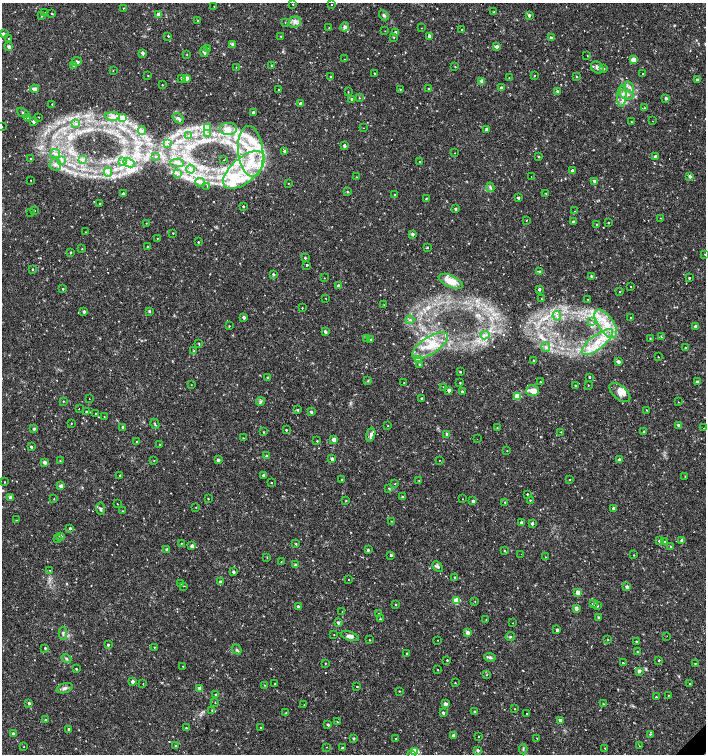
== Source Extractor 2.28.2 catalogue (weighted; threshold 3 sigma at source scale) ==
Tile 6 of 4 x 4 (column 2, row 2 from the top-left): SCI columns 1620-3027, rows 3008-4510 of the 5991 x 6017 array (HDU 1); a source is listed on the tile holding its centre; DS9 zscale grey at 2 x 2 block average (1 PNG px = mean of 2 x 2 image px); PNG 708 x 756 px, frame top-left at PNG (2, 3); each listed source drawn as its Kron ellipse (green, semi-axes under 4 px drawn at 4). Shown black and unused: <1% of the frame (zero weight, under 2 of 3 exposures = <1% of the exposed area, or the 3 px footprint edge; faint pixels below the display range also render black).
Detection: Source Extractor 2.28.2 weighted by HDU 2 'WHT'; one run over the whole footprint, this tile lists its part. Background 0.0173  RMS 0.0019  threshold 0.00854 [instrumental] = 3 sigma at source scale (4.5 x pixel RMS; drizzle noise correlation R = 1.50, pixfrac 1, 0.0396/0.0396 arcsec/px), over >= 5 px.
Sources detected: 456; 30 cosmic-ray / hot-pixel residue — neither listed nor drawn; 18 inside a brighter listed object's ellipse — not listed separately; the other 408 listed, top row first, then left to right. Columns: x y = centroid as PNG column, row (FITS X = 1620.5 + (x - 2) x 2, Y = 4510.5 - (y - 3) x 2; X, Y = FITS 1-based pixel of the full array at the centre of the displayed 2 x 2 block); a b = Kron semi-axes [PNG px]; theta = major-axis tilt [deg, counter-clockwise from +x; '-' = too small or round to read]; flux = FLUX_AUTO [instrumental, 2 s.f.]
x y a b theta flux
293 4 2 2 - 0.21
331 4 2 2 - 0.36
214 6 2 2 - 0.19
123 8 2 2 - 0.18
494 12 2 2 - 0.33
44 13 2 2 - 0.4
52 14 3 2 - 0.24
158 14 2 2 - 2.7
384 15 5 3 - 0.67
529 15 3 2 - 1.4
42 16 3 2 - 0.43
197 20 2 2 - 0.23
285 22 2 2 - 0.18
295 22 6 5 - 1.8
345 27 5 4 - 1.3
329 28 2 2 - 0.25
421 28 2 2 - 0.16
462 30 2 2 - 0.9
385 31 2 2 - 0.16
396 32 2 2 - 1.4
3 34 3 2 - 2.1
168 36 2 2 - 0.61
281 36 2 2 - 0.19
429 36 2 2 - 1.5
394 37 2 2 - 0.26
9 38 2 2 - 0.21
551 38 2 2 - 1.6
233 44 3 2 - 2
9 47 2 2 - 2.7
496 47 3 2 - 2.6
207 48 3 2 - 0.27
204 52 5 3 - 1.7
143 53 2 2 - 1.8
187 54 3 2 - 0.18
587 55 2 2 - 1.2
344 59 2 2 - 0.14
634 60 3 2 - 7.3
77 62 5 4 - 0.97
74 65 4 3 - 1.1
272 66 3 2 - 0.3
236 67 3 2 - 0.16
455 67 2 2 - 0.24
597 67 7 5 -37 1.6
604 69 3 2 - 0.29
113 70 2 2 - 0.19
374 73 2 2 - 0.33
643 74 2 2 - 0.66
148 75 2 2 - 0.22
534 75 2 2 - 0.27
331 76 2 2 - 0.21
577 76 2 2 - 0.51
181 78 3 2 - 0.86
186 78 2 2 - 5.5
509 78 2 2 - 0.17
697 80 2 2 - 1.5
482 81 2 2 - 4.7
162 85 2 2 - 0.21
629 87 6 4 -56 1.3
428 88 2 2 - 0.26
501 88 2 2 - 1.7
35 89 4 3 - 1.6
400 89 2 2 - 0.27
278 90 2 2 - 2.9
557 91 2 2 - 1.4
348 92 2 2 - 0.24
626 95 7 4 -15 1.8
622 96 11 4 86 2.4
359 98 2 2 - 0.3
666 98 2 2 - 1.4
352 99 2 2 - 1.3
301 103 2 2 - 1.9
52 104 2 2 - 0.26
645 108 3 2 - 0.24
253 112 2 2 - 1.4
23 113 6 3 -26 0.57
39 117 2 2 - 0.19
113 117 7 4 -4 1.5
123 117 3 3 - 2.3
28 118 3 2 - 0.31
178 118 6 3 -37 0.66
34 121 3 2 - 1.6
653 121 2 2 - 0.29
631 122 2 2 - 0.24
76 124 3 3 - 0.42
2 127 2 2 - 0.18
208 128 4 3 - 0.67
364 128 2 2 - 0.64
228 129 9 6 0 3.1
487 129 3 2 - 1.4
142 131 4 3 - 0.63
207 134 3 2 - 0.31
189 136 3 2 - 0.38
167 144 3 2 - 0.27
344 146 2 2 - 1.4
251 151 25 12 -84 20
285 151 3 2 - 1.7
55 153 5 2 - 0.74
455 153 2 2 - 0.13
156 156 3 2 - 0.27
538 156 3 2 - 0.38
655 156 2 2 - 1.4
31 159 2 2 - 0.61
82 159 3 2 - 0.34
62 160 4 3 - 0.81
224 160 2 2 - 0.58
122 162 3 3 - 1.7
420 162 2 2 - 0.36
129 163 6 2 -27 0.8
177 163 7 3 0 1.2
55 165 6 5 - 1.7
190 169 4 4 - 2.2
244 170 25 12 40 22
572 171 2 2 - 1.5
108 172 4 4 - 0.89
177 173 3 3 - 0.6
690 176 2 2 - 1.5
356 177 2 2 - 0.16
531 177 2 2 - 0.25
31 180 2 2 - 0.61
594 181 3 3 - 0.92
200 182 5 2 - 0.81
288 183 2 2 - 0.17
207 186 3 2 - 0.22
490 187 5 4 - 0.79
348 192 3 2 - 0.29
123 193 2 2 - 1.4
546 193 3 2 - 0.25
394 194 2 2 - 0.34
426 198 2 2 - 0.26
518 198 2 2 - 1.1
100 203 2 2 - 0.44
243 206 2 2 - 0.54
455 209 3 2 - 0.82
35 210 2 2 - 0.37
575 211 2 2 - 0.14
30 213 2 2 - 0.41
661 218 2 2 - 0.18
526 220 2 2 - 0.18
573 222 2 2 - 1.8
146 223 2 2 - 0.17
609 223 2 2 - 0.26
597 224 3 2 - 0.35
86 232 2 2 - 0.2
173 233 2 2 - 0.28
412 234 3 2 - 1.5
157 238 2 2 - 0.23
198 242 2 2 - 0.35
148 246 3 2 - 0.27
427 247 2 2 - 0.41
82 249 2 2 - 0.26
70 252 2 2 - 0.44
705 254 2 2 - 0.17
305 258 2 2 - 0.48
307 265 2 2 - 1.4
32 269 2 2 - 0.41
539 271 3 3 - 0.42
273 274 2 2 - 0.83
591 276 2 2 - 0.54
324 278 2 2 - 0.14
689 278 2 2 - 0.6
451 281 13 5 -24 5.3
338 286 2 2 - 2.1
631 286 2 2 - 0.2
63 289 2 2 - 0.51
539 289 2 2 - 1.4
620 291 2 2 - 0.3
326 298 2 2 - 0.2
541 299 3 2 - 0.25
588 299 2 2 - 0.27
384 305 2 2 - 0.19
302 308 2 2 - 0.27
149 311 2 2 - 0.82
84 312 2 2 - 1.4
557 316 5 3 - 0.91
244 317 2 2 - 1.9
630 317 2 2 - 0.16
410 320 4 3 - 0.59
591 322 3 2 - 0.33
606 324 16 7 -56 8.3
229 326 2 2 - 0.27
696 326 3 2 - 1.8
325 331 2 2 - 1.6
485 335 5 2 - 0.67
661 336 4 2 - 0.22
366 338 2 2 - 0.23
650 338 3 2 - 0.23
371 339 2 2 - 0.51
597 342 19 7 38 9.1
199 344 3 2 - 0.26
430 346 21 8 33 9.5
546 347 5 3 - 0.8
685 348 2 2 - 0.59
194 351 3 3 - 0.47
659 357 2 2 - 0.2
419 360 3 3 - 1.7
533 360 2 2 - 0.42
618 362 2 2 - 2.3
419 364 2 2 - 0.28
460 372 2 2 - 0.35
589 377 2 2 - 0.37
267 378 3 3 - 0.3
368 381 3 3 - 0.36
540 382 2 2 - 0.3
697 382 2 2 - 1.3
404 383 2 2 - 0.32
460 383 2 2 - 0.34
191 385 2 2 - 0.14
588 385 2 2 - 0.22
575 386 2 2 - 0.41
443 387 2 2 - 0.27
449 390 2 2 - 2.4
462 391 2 2 - 0.95
532 391 6 5 - 3.1
620 392 12 6 -42 3.2
517 396 3 3 - 11
421 398 2 2 - 0.43
89 399 2 2 - 0.46
63 401 2 2 - 0.26
261 401 4 3 - 0.74
678 402 2 2 - 0.15
79 408 2 2 - 1.1
297 410 3 2 - 0.5
646 410 2 2 - 0.23
86 412 2 2 - 0.66
311 412 2 2 - 1.4
95 413 2 2 - 0.24
104 417 2 2 - 0.15
71 423 2 2 - 0.23
155 424 5 2 - 0.44
679 425 2 2 - 1.6
388 426 2 2 - 0.23
123 427 2 2 - 1.5
497 427 2 2 - 0.19
703 428 2 2 - 0.62
34 429 2 2 - 1.3
286 430 2 2 - 0.46
264 432 2 2 - 0.29
560 432 2 2 - 0.73
644 432 2 2 - 1.6
447 434 3 2 - 1.5
371 435 7 4 73 1.6
243 438 2 2 - 0.25
477 439 2 2 - 0.46
334 440 2 2 - 3.9
137 441 2 2 - 0.43
317 441 2 2 - 0.33
160 445 2 2 - 0.17
31 447 2 2 - 1.3
507 451 2 2 - 0.15
267 456 3 2 - 1.3
332 459 2 2 - 2.1
619 459 2 2 - 1.3
218 460 2 2 - 1.9
439 460 2 2 - 0.16
60 461 3 2 - 0.2
154 461 2 2 - 0.24
45 462 2 2 - 2.9
120 475 2 2 - 0.44
263 475 2 2 - 1.3
685 476 3 2 - 0.22
570 479 2 2 - 0.29
341 480 2 2 - 0.3
419 480 2 2 - 0.27
4 482 2 2 - 0.27
271 482 2 2 - 0.49
395 483 3 2 - 0.19
61 486 2 2 - 3.6
389 488 3 3 - 0.46
527 494 2 2 - 0.42
11 497 2 2 - 2.8
403 497 2 2 - 1.7
54 499 2 2 - 0.25
208 499 2 2 - 0.3
462 499 2 2 - 0.16
530 500 2 2 - 0.64
346 501 3 2 - 0.25
473 501 2 2 - 1.9
505 502 3 2 - 0.43
117 504 2 2 - 0.19
196 507 2 2 - 0.2
613 508 2 2 - 1.4
100 509 6 3 -86 0.79
122 511 2 2 - 0.22
16 520 3 2 - 0.2
391 521 3 2 - 0.19
521 522 2 2 - 1.4
532 523 3 3 - 1.2
70 528 2 2 - 0.92
60 536 3 3 - 1.3
57 539 2 2 - 0.22
682 540 3 3 - 0.99
659 541 2 2 - 1.3
664 542 2 2 - 1.8
181 543 3 2 - 0.22
296 544 3 2 - 0.34
192 546 2 2 - 2.5
670 547 3 2 - 0.28
167 550 2 2 - 2
368 550 4 3 - 0.48
504 551 2 2 - 0.3
521 554 2 2 - 1.2
391 555 2 2 - 0.73
634 555 2 2 - 0.18
267 557 3 2 - 0.22
546 557 2 2 - 0.24
281 562 3 2 - 0.24
296 565 2 2 - 2.3
438 567 6 3 -43 0.91
50 570 3 2 - 0.17
233 572 2 2 - 1.5
454 577 2 2 - 0.3
348 580 2 2 - 0.19
220 582 3 2 - 1.7
180 583 2 2 - 0.29
184 586 2 2 - 0.85
627 587 3 2 - 1.9
578 593 3 2 - 6.8
456 601 3 3 - 12
475 601 2 2 - 0.17
395 604 2 2 - 0.32
593 604 3 3 - 1.1
298 606 2 2 - 1.3
598 606 3 2 - 0.25
576 608 2 2 - 3
342 612 2 2 - 0.24
379 613 2 2 - 0.34
598 617 2 2 - 0.67
380 619 2 2 - 0.36
486 620 3 2 - 0.22
338 623 2 2 - 1.4
513 623 2 2 - 0.15
557 630 2 2 - 1.4
63 633 6 3 90 0.88
467 633 2 2 - 4
334 635 3 2 - 0.17
350 636 9 4 -18 1.6
667 636 2 2 - 0.17
510 637 5 2 - 0.4
608 639 2 2 - 0.24
369 640 2 2 - 0.18
438 640 2 2 - 0.15
636 642 2 2 - 0.39
108 645 2 2 - 0.96
154 647 2 2 - 0.23
45 648 2 2 - 0.7
237 649 5 3 - 0.6
637 652 3 2 - 0.35
407 654 2 2 - 0.44
490 657 6 4 -4 0.89
66 658 5 3 - 0.64
447 660 2 2 - 0.4
659 660 2 2 - 6
623 663 2 2 - 1.4
695 663 2 2 - 0.32
325 664 3 2 - 0.19
183 666 2 2 - 0.23
76 669 2 2 - 0.4
438 670 2 2 - 0.2
639 671 3 3 - 1
487 675 2 2 - 0.2
132 681 2 2 - 1.8
455 683 3 2 - 0.22
143 684 2 2 - 0.19
275 684 2 2 - 0.2
690 684 2 2 - 2.8
265 685 3 2 - 0.24
357 687 2 2 - 0.4
65 688 8 4 19 1.4
200 688 3 2 - 1.9
399 691 2 2 - 0.23
216 695 3 3 - 0.48
668 695 2 2 - 0.34
656 697 2 2 - 0.45
215 702 3 2 - 0.17
29 703 2 2 - 1.4
304 704 3 2 - 0.17
445 704 2 2 - 4.4
603 704 3 2 - 0.23
515 709 2 2 - 0.22
212 710 4 2 - 0.39
286 712 2 2 - 0.2
474 712 2 2 - 0.62
443 713 2 2 - 1.3
526 714 2 2 - 2.4
45 720 2 2 - 0.36
560 720 2 2 - 1.5
337 722 2 2 - 0.82
328 724 3 2 - 0.83
261 727 3 2 - 0.31
186 728 3 3 - 0.39
69 729 2 2 - 1.3
13 734 3 2 - 1.7
650 734 3 2 - 0.3
453 735 2 2 - 1.4
478 736 2 2 - 0.35
353 738 2 2 - 0.81
537 738 2 2 - 0.2
395 739 2 2 - 0.74
175 746 2 2 - 0.29
639 746 2 2 - 0.15
24 747 2 2 - 0.15
327 747 2 2 - 0.15
343 748 2 2 - 1.3
605 748 2 2 - 0.31
523 749 5 2 - 0.42
478 750 2 2 - 1.3
415 751 3 3 - 16
411 754 3 3 - 1.4
Isophote crosses this tile's border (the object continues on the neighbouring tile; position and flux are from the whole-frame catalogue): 2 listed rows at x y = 2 127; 411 754
Diffuse or blended objects may show on this block-average render without a row.